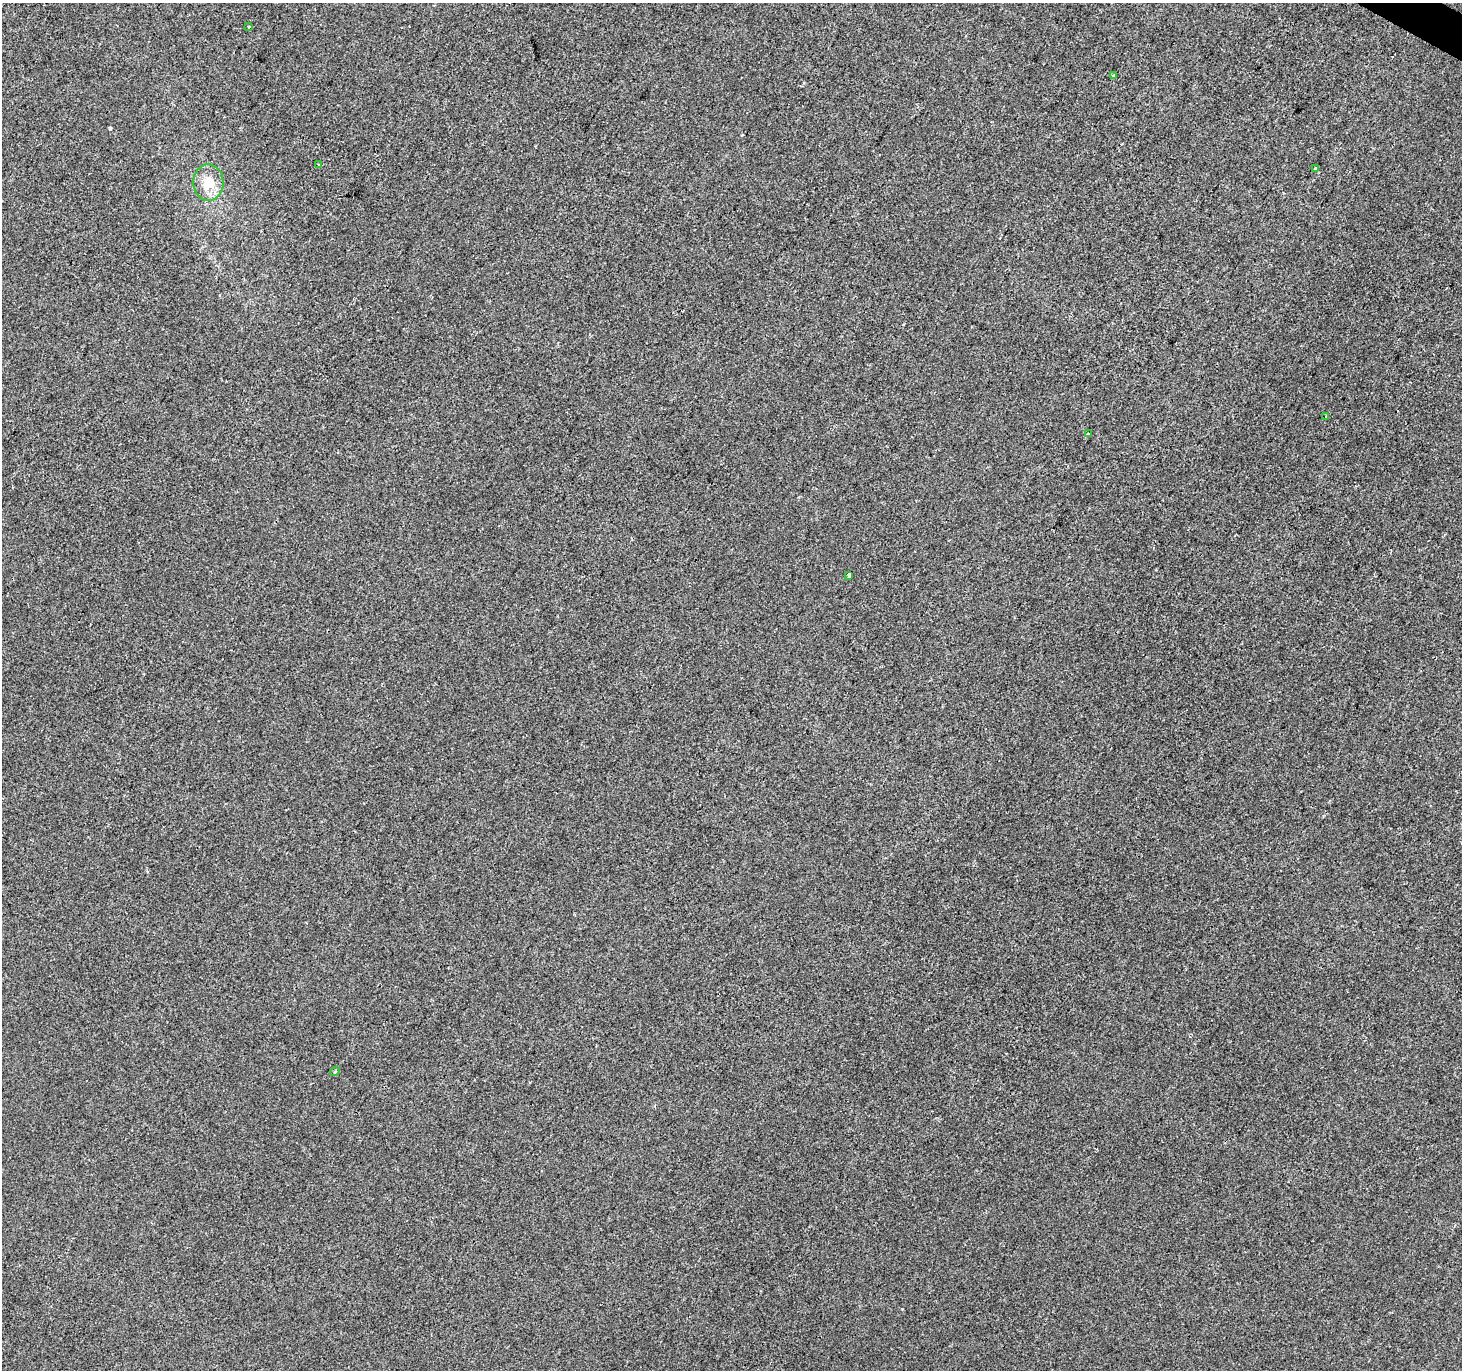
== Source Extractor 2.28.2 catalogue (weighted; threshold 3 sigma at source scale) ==
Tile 10 of 4 x 4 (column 2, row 3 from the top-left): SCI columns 1467-2926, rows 1629-2996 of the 5847 x 5926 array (HDU 1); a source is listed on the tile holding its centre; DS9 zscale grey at full resolution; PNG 1464 x 1372 px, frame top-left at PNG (2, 3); each listed source drawn as its Kron ellipse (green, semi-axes under 4 px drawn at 4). Shown black and unused: <1% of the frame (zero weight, under 2 of 3 exposures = <1% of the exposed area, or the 3 px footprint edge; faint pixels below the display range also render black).
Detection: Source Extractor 2.28.2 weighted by HDU 2 'WHT'; one run over the whole footprint, this tile lists its part. Background -6.75e-04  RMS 0.0041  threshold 0.0187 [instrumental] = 3 sigma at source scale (4.5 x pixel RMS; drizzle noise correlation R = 1.50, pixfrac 1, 0.0396/0.0396 arcsec/px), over >= 5 px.
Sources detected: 10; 1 cosmic-ray / hot-pixel residue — neither listed nor drawn; the other 9 listed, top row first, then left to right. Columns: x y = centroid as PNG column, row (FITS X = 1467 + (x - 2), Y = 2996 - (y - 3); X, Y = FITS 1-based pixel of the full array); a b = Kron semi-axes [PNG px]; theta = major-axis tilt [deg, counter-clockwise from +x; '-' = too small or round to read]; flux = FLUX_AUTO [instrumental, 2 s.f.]
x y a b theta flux
249 27 3 3 - 0.77
1113 76 3 3 - 0.65
319 164 4 3 - 0.44
1316 169 3 3 - 1.3
208 182 18 15 -88 8.6
1325 417 3 3 - 0.49
1088 434 3 3 - 0.9
849 575 3 3 - 3.2
335 1071 5 3 - 0.48